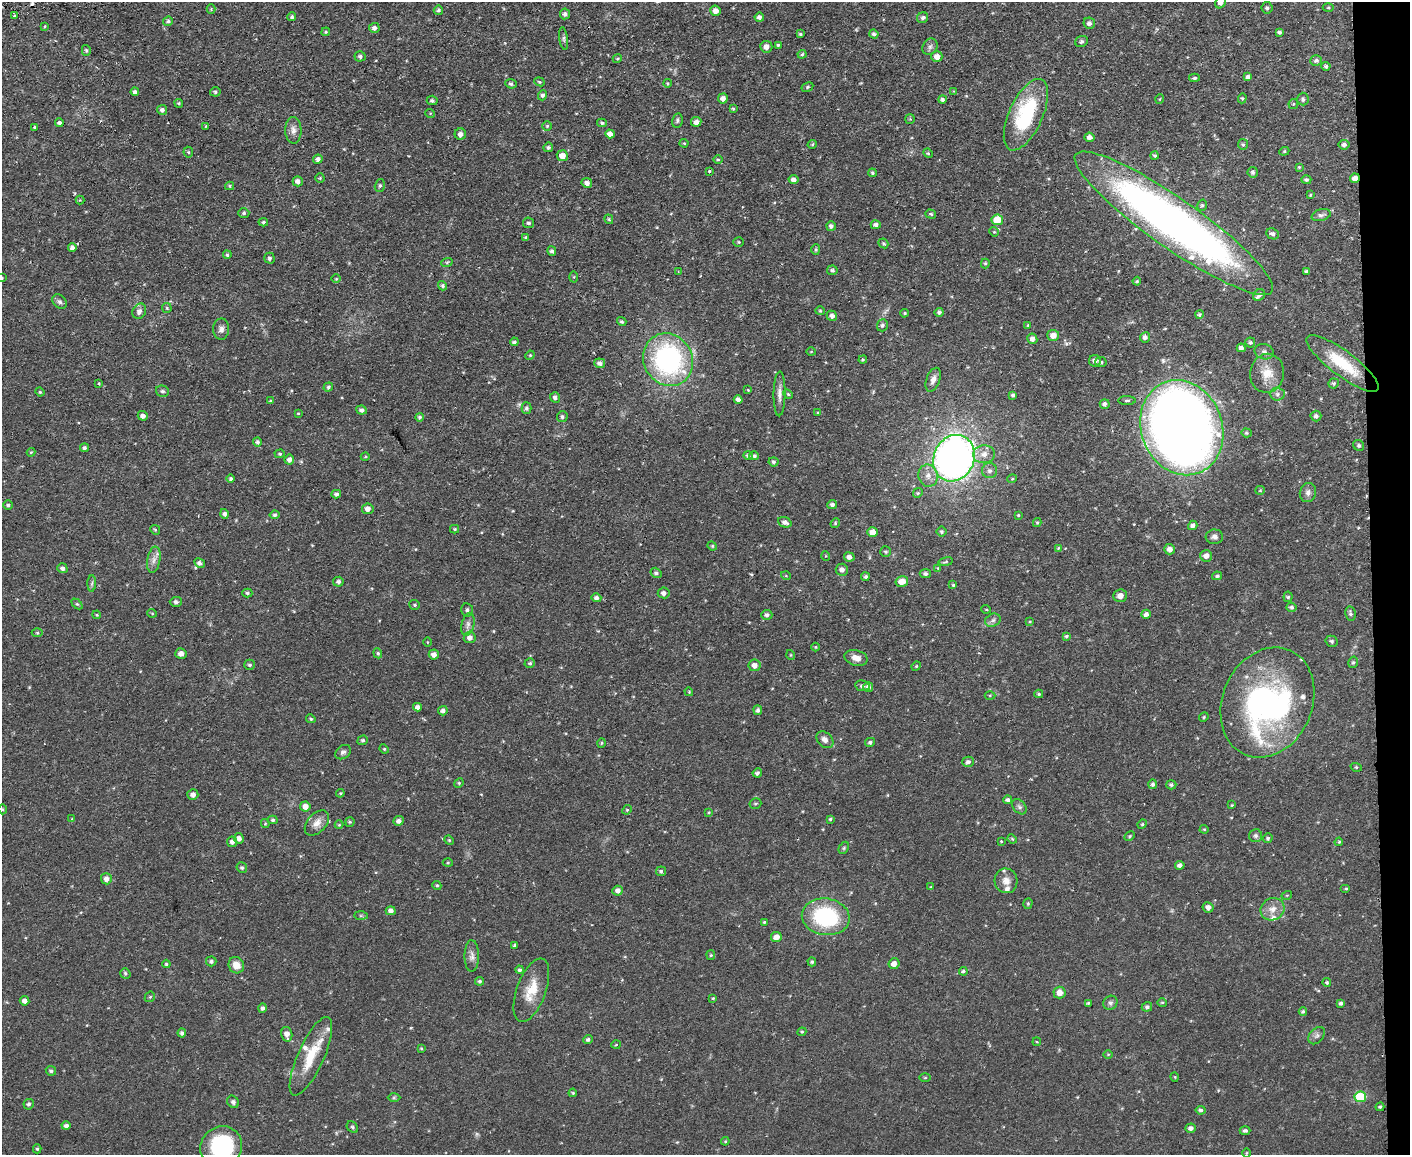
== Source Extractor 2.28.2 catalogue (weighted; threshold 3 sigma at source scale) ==
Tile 9 of 3 x 4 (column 3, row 3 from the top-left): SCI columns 2947-4354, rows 1210-2362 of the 4593 x 4724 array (HDU 1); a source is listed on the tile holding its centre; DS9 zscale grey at full resolution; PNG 1412 x 1157 px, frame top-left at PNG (2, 2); each listed source drawn as its Kron ellipse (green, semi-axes under 4 px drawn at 4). Shown black and unused: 3% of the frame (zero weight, under 2 of 3 exposures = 3% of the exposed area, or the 3 px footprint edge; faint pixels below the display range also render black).
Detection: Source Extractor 2.28.2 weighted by HDU 2 'WHT'; one run over the whole footprint, this tile lists its part. Background 0.0535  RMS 0.0061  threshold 0.0276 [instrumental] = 3 sigma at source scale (4.5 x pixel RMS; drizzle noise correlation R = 1.50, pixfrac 1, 0.05/0.05 arcsec/px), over >= 5 px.
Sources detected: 407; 1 too faint to see at this stretch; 1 inside a brighter object's white glare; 4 cosmic-ray / hot-pixel residue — neither listed nor drawn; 7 inside a brighter listed object's ellipse — not listed separately; the other 394 listed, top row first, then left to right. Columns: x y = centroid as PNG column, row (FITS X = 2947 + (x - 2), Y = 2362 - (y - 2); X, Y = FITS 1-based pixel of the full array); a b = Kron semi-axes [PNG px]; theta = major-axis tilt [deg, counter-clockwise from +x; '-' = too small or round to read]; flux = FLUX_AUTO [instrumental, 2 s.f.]
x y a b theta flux
1221 2 6 5 - 2.4
1328 7 5 3 - 0.62
1267 8 6 5 - 1.3
211 9 4 4 - 0.66
438 10 5 4 - 1.1
715 11 5 5 - 3.2
565 14 5 5 - 1.9
14 16 3 3 - 0.93
292 17 4 4 - 1.4
759 17 4 4 - 1.8
923 18 6 5 - 1.7
168 21 5 4 - 1.2
1089 23 6 5 - 2
45 26 4 2 - 0.48
374 28 5 5 - 1.8
326 32 4 4 - 0.64
1279 32 3 3 - 1.1
800 34 4 3 - 0.86
874 34 5 4 - 1.4
564 39 11 4 -82 1.6
1081 41 6 5 - 1.4
778 45 3 3 - 0.72
766 47 6 6 - 3.4
930 47 9 7 56 1.8
86 50 5 4 - 0.96
802 54 4 3 - 0.71
360 56 5 5 - 1.5
937 56 5 5 - 3.9
617 58 5 4 - 0.73
1316 60 6 5 - 1.4
1326 66 4 4 - 1.2
1248 77 4 4 - 2
1194 78 5 4 - 1.1
539 82 5 4 - 0.68
668 83 4 3 - 0.69
511 84 6 4 -26 1.2
807 87 6 4 28 0.93
954 91 4 4 - 0.48
135 92 4 4 - 1.8
215 92 5 4 - 0.98
542 95 5 4 - 1.6
723 98 5 5 - 3
1242 98 5 4 - 0.67
942 99 4 4 - 1.4
1160 99 5 3 - 0.43
1303 99 6 5 - 1.2
432 100 5 4 - 1.2
179 103 4 3 - 0.8
1293 104 5 5 - 0.75
733 109 4 3 - 0.72
162 110 5 5 - 1.7
430 113 5 3 - 0.49
1026 115 38 17 66 50
910 119 5 5 - 0.69
677 120 7 5 78 1.2
696 122 5 5 - 2.8
59 123 4 4 - 1.7
602 123 5 4 - 0.89
206 126 4 2 - 0.38
547 126 5 4 - 0.72
34 127 3 3 - 0.87
293 130 13 8 -89 3.4
460 134 6 5 - 2.8
610 134 5 4 - 3.2
1089 137 5 4 - 2.5
684 143 4 4 - 0.59
812 144 5 3 - 0.61
1243 144 5 5 - 0.92
1344 145 6 5 - 1.6
548 147 5 5 - 1.2
1284 151 5 4 - 0.76
188 152 5 5 - 0.79
928 153 5 4 - 0.75
562 156 5 5 - 4.9
1155 156 4 3 - 1
318 159 5 4 - 2.1
718 160 4 3 - 0.61
1299 167 4 4 - 0.66
709 171 3 3 - 1
1253 172 5 5 - 1.5
872 173 4 4 - 0.91
320 178 4 4 - 0.64
1355 178 5 4 - 3.5
794 180 5 4 - 2.5
1306 180 5 4 - 1.2
298 181 5 5 - 2.7
587 183 5 5 - 2.6
380 185 6 5 - 1.1
230 186 4 4 - 0.74
1310 195 4 3 - 0.48
80 200 4 4 - 0.54
1202 205 6 4 74 0.97
244 213 5 4 - 0.88
931 214 5 4 - 1.1
1321 215 10 5 16 1.9
609 219 5 3 - 0.69
997 220 5 5 - 14
263 222 4 4 - 0.86
529 223 5 5 - 1.3
1174 223 120 24 -35 410
876 225 5 4 - 1.9
831 226 5 4 - 1.5
994 232 5 4 - 0.72
1273 234 6 5 - 1.7
526 237 4 4 - 0.9
739 242 5 4 - 0.76
883 243 5 4 - 0.9
72 247 4 4 - 1.9
816 250 5 4 - 0.89
552 251 5 4 - 1.3
227 255 4 3 - 0.84
269 258 5 5 - 1.1
447 262 6 3 19 0.83
985 263 5 4 - 0.78
832 270 5 5 - 1.3
678 271 3 2 - 0.39
1306 271 3 3 - 0.83
574 277 5 3 - 0.6
2 278 4 4 - 0.54
336 279 4 3 - 0.46
1137 281 4 4 - 0.69
443 286 5 4 - 1.1
1259 295 6 5 - 1.8
60 302 8 6 -44 1.5
167 308 5 4 - 0.67
139 311 8 6 61 2.7
820 311 5 4 - 0.71
939 312 4 4 - 1.3
904 313 4 3 - 0.72
1199 315 4 4 - 0.91
832 316 5 5 - 2.3
622 322 5 4 - 1
882 325 6 5 - 1.4
1028 325 4 3 - 0.58
221 329 11 8 87 2.5
1053 335 6 5 - 4.1
1145 337 5 5 - 2.3
1032 339 5 5 - 2.5
514 342 4 3 - 1.1
1250 343 5 5 - 1.1
1241 348 4 4 - 1.9
811 352 5 3 - 0.49
1264 352 9 7 -18 2.1
530 355 5 4 - 0.55
863 359 4 3 - 0.74
668 360 27 24 -62 110
1095 361 6 6 - 2.3
1101 362 5 5 - 1.2
600 363 5 5 - 2.2
1343 363 44 12 -37 24
1267 373 19 17 80 10
933 380 12 6 70 3.5
99 383 4 3 - 0.66
1334 383 5 5 - 1.2
328 387 5 4 - 1.1
748 390 4 3 - 0.48
162 391 6 5 - 1.2
40 392 4 4 - 0.64
780 394 22 6 89 3.8
788 394 5 4 - 0.68
1277 394 7 6 - 1.9
1013 395 4 4 - 1.3
555 397 5 5 - 2.2
738 399 4 4 - 2.6
1127 400 9 3 0 1
270 401 4 3 - 0.66
1105 404 5 5 - 1.7
526 408 5 5 - 1.3
362 410 5 4 - 1.7
298 413 3 3 - 0.52
818 413 4 3 - 0.72
143 416 5 4 - 2.5
1316 416 5 5 - 1.9
420 417 4 4 - 1.1
562 417 5 5 - 1.1
1182 428 48 40 -69 760
1246 433 5 4 - 0.77
257 442 5 4 - 1.2
1359 445 6 5 - 1.2
84 448 4 4 - 1.2
31 452 4 3 - 0.64
280 454 5 4 - 0.81
984 454 11 9 5 4.9
748 455 5 4 - 1.3
754 456 5 4 - 1.3
365 457 4 3 - 0.53
954 458 24 20 66 340
289 460 5 5 - 2.4
773 462 5 4 - 1.4
990 471 7 7 - 2.2
928 476 11 9 -77 4.5
231 479 4 4 - 1.3
1012 479 5 3 - 0.56
1260 490 5 4 - 0.63
1308 492 10 8 73 2.6
918 493 5 4 - 0.81
336 494 4 4 - 1.5
8 505 5 5 - 1.2
832 505 5 4 - 1.5
368 509 6 5 - 3.2
225 514 5 4 - 1.8
275 515 5 4 - 1.2
1018 515 3 3 - 0.68
785 522 7 5 -24 2.1
1037 522 4 4 - 0.73
835 523 5 4 - 0.68
1193 525 5 4 - 1.8
455 529 4 4 - 0.68
155 530 5 4 - 0.85
872 532 5 5 - 5.6
941 532 5 5 - 1.1
1214 537 8 7 - 2.3
712 546 5 4 - 0.72
1058 548 4 3 - 0.48
1170 549 5 5 - 2.9
885 552 5 5 - 1.1
826 556 5 3 - 0.5
1206 556 6 5 - 3.2
849 557 5 4 - 2.3
154 560 13 6 80 3.4
946 562 7 3 9 0.98
200 563 6 4 -31 1.7
62 568 5 4 - 1.8
938 568 4 4 - 0.6
842 570 6 6 - 2.6
656 573 6 5 - 1.3
925 574 5 4 - 1.4
786 576 5 3 - 0.46
1217 576 5 4 - 1
865 577 4 4 - 1.1
902 581 6 5 - 6.4
338 582 5 5 - 1.4
92 583 8 4 88 1.1
953 585 4 4 - 0.86
247 593 5 4 - 1
664 593 6 5 - 2
1120 596 7 6 - 3.8
1288 597 5 4 - 1.2
596 598 5 4 - 1.5
176 602 6 5 - 1.3
77 604 6 4 -43 0.84
415 605 5 5 - 1
1291 607 5 4 - 1.3
986 609 5 3 - 0.5
467 610 6 6 - 1.7
152 613 5 3 - 0.49
1350 613 7 5 -79 1.3
1146 614 5 4 - 2.1
97 615 4 3 - 0.61
767 615 5 5 - 1.6
993 620 8 6 27 1.7
1030 621 4 3 - 0.49
468 624 11 6 76 2.7
37 633 5 3 - 0.6
1066 636 4 4 - 0.9
470 637 6 5 - 3
1332 641 6 5 - 1.2
427 642 5 3 - 0.48
816 647 4 3 - 0.47
181 653 5 5 - 2.6
378 653 5 4 - 0.88
434 655 5 5 - 2.5
791 655 5 3 - 0.5
856 658 12 7 -15 4.1
1353 662 6 4 74 1
530 663 5 4 - 1
250 665 5 5 - 1.1
754 665 6 5 - 3
916 666 5 4 - 0.6
862 686 7 5 -10 1.6
868 687 5 4 - 2.1
689 692 4 3 - 0.54
1039 694 4 3 - 0.8
990 695 5 3 - 0.59
1267 702 57 45 66 160
417 707 4 4 - 2.2
758 710 5 4 - 1.4
443 711 5 4 - 2
1204 717 5 4 - 0.67
311 719 5 4 - 0.78
363 740 5 4 - 1
825 740 9 7 -42 3.1
870 742 5 4 - 1.1
601 743 5 3 - 0.56
384 749 5 4 - 0.66
343 752 8 6 35 1.7
968 762 6 5 - 1.7
1356 767 6 3 -17 0.64
757 773 5 4 - 1.4
459 783 5 4 - 0.68
1153 784 5 4 - 1.5
1171 785 5 4 - 1.3
340 793 4 4 - 0.7
193 795 5 5 - 2.6
1008 800 4 4 - 1.5
755 803 6 5 - 0.95
1232 805 3 3 - 0.55
305 806 5 5 - 4
1019 807 9 6 -49 1.6
2 809 5 3 - 0.57
627 810 5 4 - 0.7
709 812 3 2 - 0.5
72 819 4 3 - 0.52
830 819 4 4 - 0.74
273 820 5 3 - 0.87
398 821 5 4 - 2.2
350 822 5 4 - 0.77
317 823 15 9 47 4.8
265 824 4 4 - 0.66
1142 824 5 4 - 0.86
339 825 4 4 - 0.58
1204 829 4 4 - 0.57
1130 836 5 4 - 0.77
1256 836 6 6 - 1.5
239 838 5 5 - 2.3
1268 838 5 4 - 1.2
1012 839 5 4 - 0.73
449 840 5 4 - 0.63
1001 841 2 2 - 0.61
232 842 5 5 - 2.3
1339 842 4 3 - 0.63
844 848 6 4 62 0.85
448 862 5 3 - 0.62
1180 865 5 4 - 1.9
242 868 5 5 - 1.1
661 871 5 5 - 1.1
106 879 5 5 - 3.2
1006 881 12 11 - 5.1
437 885 5 4 - 0.84
931 887 4 4 - 0.51
1346 889 5 3 - 0.61
618 891 5 5 - 2.5
1287 895 5 3 - 0.52
1028 904 5 4 - 0.8
1208 907 5 5 - 2.8
1273 909 12 11 - 5.4
391 911 5 4 - 2.5
361 916 7 4 0 0.98
826 917 24 18 -8 55
764 922 4 4 - 0.66
776 937 5 5 - 4.4
515 945 4 3 - 0.81
711 955 5 4 - 0.71
472 956 16 7 90 3.2
211 961 5 5 - 1.4
812 962 4 4 - 0.94
166 964 4 4 - 0.82
894 964 5 5 - 3.3
236 965 8 7 - 6
520 970 4 4 - 1.2
963 971 4 4 - 1.2
125 973 5 5 - 1
480 981 4 4 - 1.1
1327 983 4 4 - 0.95
531 990 33 14 70 14
1059 992 6 6 - 4.8
150 997 6 4 44 0.76
713 998 4 3 - 0.57
25 1001 5 4 - 2.7
1162 1002 5 3 - 0.59
1088 1003 4 4 - 0.68
1110 1003 7 6 - 1.7
1341 1003 4 4 - 1.4
1147 1007 5 4 - 1.4
262 1008 5 4 - 1.5
1303 1011 4 4 - 1
802 1032 4 4 - 0.68
182 1033 4 4 - 1.5
287 1034 7 5 -76 3.6
1317 1036 10 7 49 1.9
588 1039 5 4 - 1.3
1037 1042 4 3 - 0.48
616 1045 5 3 - 0.61
421 1048 4 4 - 0.61
1108 1054 5 3 - 0.47
311 1056 43 13 66 19
51 1071 5 4 - 1.3
1175 1077 5 3 - 0.48
925 1078 6 3 0 0.57
573 1093 4 3 - 0.66
1360 1097 6 5 - 24
394 1098 6 4 1 0.79
233 1102 6 5 - 1.5
29 1104 5 5 - 1.3
1380 1107 4 4 - 0.81
1201 1110 5 4 - 1.5
66 1126 4 4 - 2.1
352 1127 6 5 - 0.99
1191 1128 5 4 - 2.2
1245 1131 5 4 - 1.5
725 1141 4 4 - 0.64
221 1147 21 20 - 53
37 1149 4 4 - 0.79
1246 1153 4 3 - 0.5
Overlapping masked pixels (flux is a lower limit): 3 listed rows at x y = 1355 178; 1182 428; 1267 702
Isophote crosses this tile's border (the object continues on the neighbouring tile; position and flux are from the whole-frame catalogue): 3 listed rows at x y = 1221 2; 2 278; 221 1147